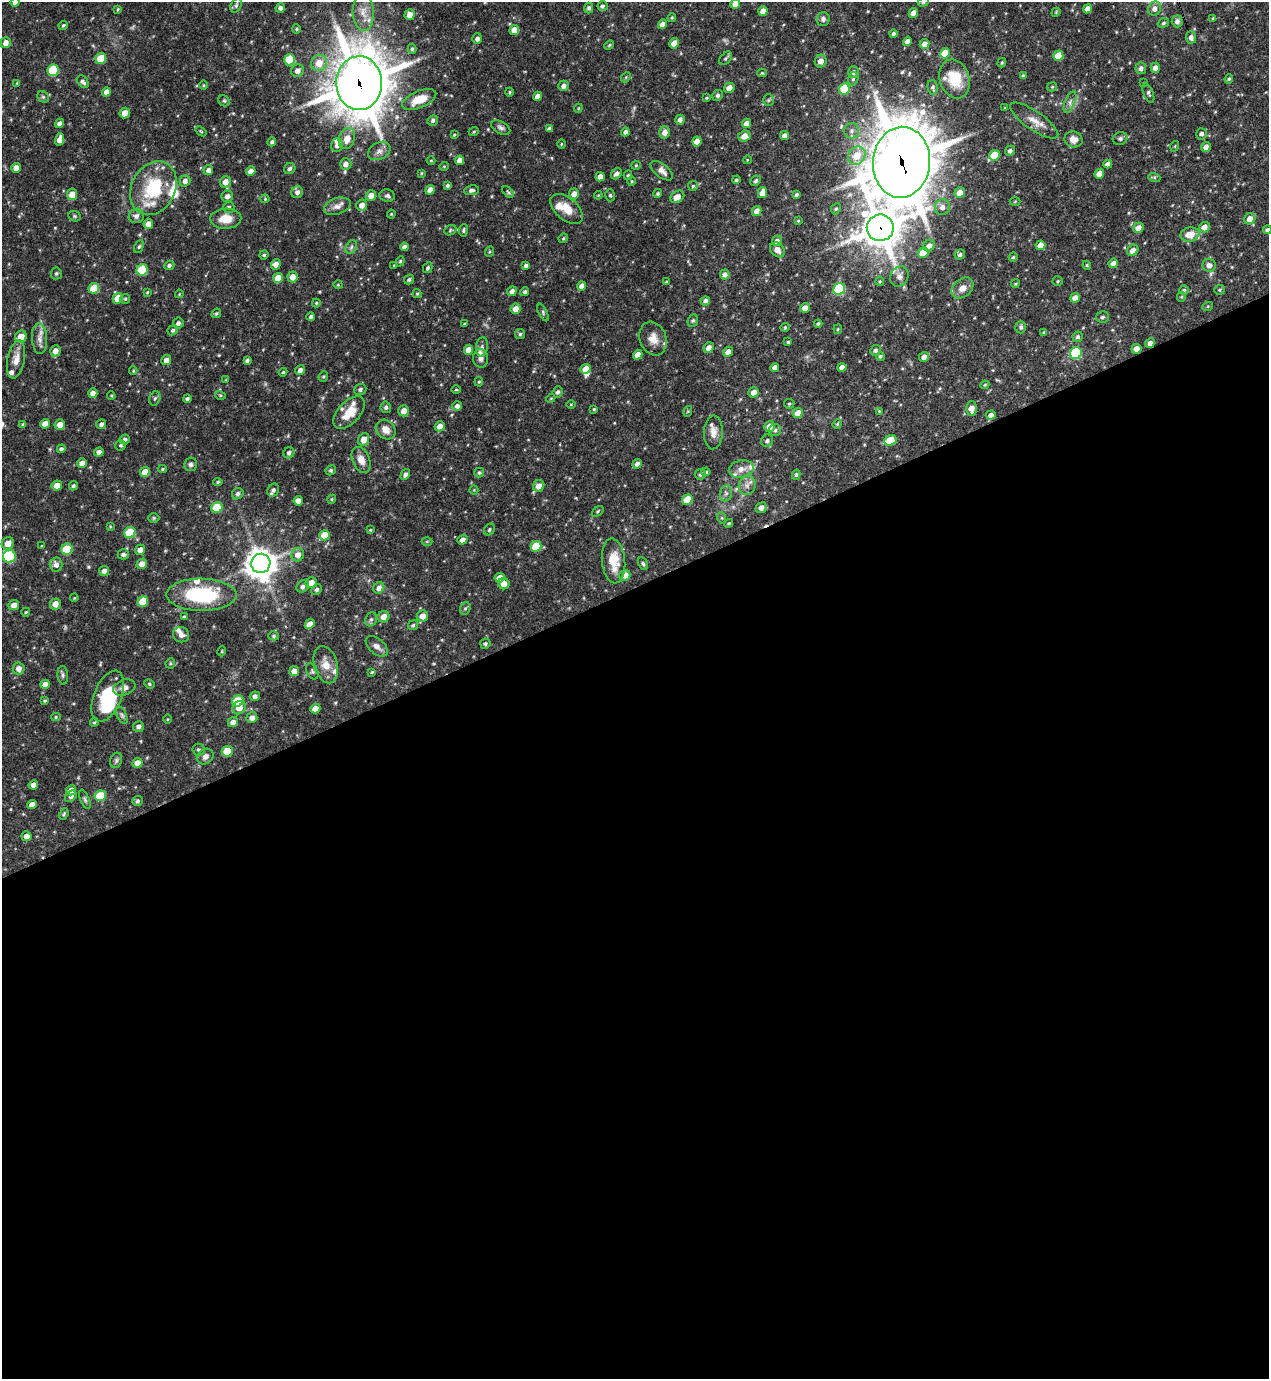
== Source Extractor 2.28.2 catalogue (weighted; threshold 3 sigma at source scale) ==
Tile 15 of 4 x 4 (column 3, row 4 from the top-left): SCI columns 2685-3951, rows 1-1377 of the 5496 x 5509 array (HDU 1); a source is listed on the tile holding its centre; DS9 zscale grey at full resolution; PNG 1271 x 1381 px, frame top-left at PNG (2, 2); each listed source drawn as its Kron ellipse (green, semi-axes under 4 px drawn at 4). Shown black and unused: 57% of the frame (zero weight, under 3 of 4 exposures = <1% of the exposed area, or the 3 px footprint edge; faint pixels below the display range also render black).
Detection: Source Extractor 2.28.2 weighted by HDU 2 'WHT'; one run over the whole footprint, this tile lists its part. Background 0.0746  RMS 0.0037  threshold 0.0164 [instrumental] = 3 sigma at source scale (4.5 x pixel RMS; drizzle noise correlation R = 1.50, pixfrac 1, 0.05/0.05 arcsec/px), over >= 5 px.
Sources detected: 448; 2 inside a brighter object's white glare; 2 cosmic-ray / hot-pixel residue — neither listed nor drawn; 18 inside a brighter listed object's ellipse — not listed separately; the other 426 listed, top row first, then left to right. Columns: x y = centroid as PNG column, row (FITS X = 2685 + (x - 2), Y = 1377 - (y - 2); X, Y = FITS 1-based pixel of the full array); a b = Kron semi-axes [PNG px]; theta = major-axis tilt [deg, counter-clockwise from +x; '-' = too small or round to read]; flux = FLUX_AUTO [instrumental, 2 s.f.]
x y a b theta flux
15 2 4 4 - 1.6
923 2 6 4 23 0.54
735 4 5 4 - 3.1
236 6 7 5 63 0.77
602 6 5 5 - 0.77
280 8 5 4 - 1.1
589 8 5 4 - 0.77
118 9 4 4 - 0.4
1088 9 5 4 - 2.2
1154 9 7 6 - 1.9
763 11 5 4 - 2.9
363 12 19 10 -86 4.6
1056 12 5 3 - 0.32
913 13 5 4 - 2.3
410 15 5 5 - 2.9
672 18 4 3 - 0.4
1213 18 4 3 - 0.34
823 19 7 6 - 1.3
1177 21 6 5 - 1.4
1163 23 6 4 19 0.65
662 24 5 4 - 2.4
63 25 5 4 - 0.5
296 29 4 4 - 0.47
514 30 5 4 - 3.1
893 34 4 4 - 0.86
1191 37 6 5 - 1.3
477 39 5 5 - 1.3
907 41 5 4 - 1.5
6 43 5 5 - 2.4
674 43 5 4 - 2.7
925 44 5 4 - 2.6
609 45 5 3 - 0.39
412 49 5 4 - 0.62
945 53 5 5 - 6.9
1058 56 5 5 - 8.1
726 58 8 5 47 0.73
101 59 5 5 - 9.7
289 60 6 5 - 11
821 61 6 6 - 2.6
319 63 8 7 - 4.7
1002 63 5 4 - 0.42
1141 68 6 5 - 1.3
1155 68 5 4 - 2.3
53 70 6 5 - 20
297 71 6 6 - 1.8
853 72 6 5 - 1.1
762 73 4 4 - 0.35
1023 76 4 4 - 0.82
626 77 5 4 - 0.5
853 79 7 5 72 0.81
955 79 20 15 -72 10
1229 79 5 4 - 0.47
83 82 7 5 -54 1.1
17 83 4 3 - 0.33
359 83 27 23 -89 1400
1144 83 4 3 - 0.28
204 85 4 3 - 0.34
563 86 5 5 - 1.5
933 87 7 5 -80 0.8
1052 87 5 4 - 0.5
729 88 5 5 - 2.6
844 89 6 5 - 14
106 92 4 4 - 2.2
509 92 4 4 - 0.44
1148 93 10 5 -69 0.88
717 95 5 5 - 0.87
538 96 4 4 - 2.3
43 97 6 5 - 0.64
706 98 4 3 - 0.35
419 99 18 8 23 7.4
768 100 5 5 - 0.55
224 101 6 5 - 0.59
1070 102 11 5 68 1.4
578 108 4 4 - 0.35
1005 108 4 3 - 0.42
125 113 5 5 - 3
433 120 5 5 - 0.87
680 120 5 4 - 1.5
1034 121 28 9 -34 4.3
59 123 5 4 - 1.4
746 123 5 4 - 2.3
501 127 10 6 -29 1.1
549 129 4 4 - 1
201 131 6 3 -37 0.38
474 131 5 3 - 0.35
851 131 7 7 - 1.4
625 132 4 4 - 1.1
664 132 6 5 - 2.2
1201 134 5 5 - 1.1
454 135 4 4 - 0.36
785 135 4 4 - 1.7
744 136 6 5 - 2.7
347 138 11 8 71 3.9
1120 138 7 6 - 0.88
60 139 6 4 76 2.9
1073 139 9 8 - 2.9
697 141 5 4 - 3
272 142 4 4 - 0.86
561 144 4 3 - 0.3
337 145 7 6 - 1.8
1175 146 5 3 - 0.31
1206 147 5 4 - 1.8
379 151 12 8 28 2.1
1010 151 5 4 - 1
994 155 5 5 - 9.3
857 156 10 8 49 5.7
431 160 4 3 - 0.3
459 160 5 4 - 2.4
747 160 4 3 - 0.26
901 162 35 28 86 1800
346 164 6 5 - 2.1
1108 164 4 4 - 2.2
636 165 5 4 - 0.42
444 166 5 4 - 0.41
16 168 5 4 - 2.7
290 169 6 5 - 0.86
208 170 5 4 - 1.4
251 171 5 4 - 2.5
662 171 13 6 -38 1.9
421 173 4 3 - 0.32
616 174 6 4 49 1.3
1099 174 5 4 - 3.4
628 175 5 3 - 0.48
600 177 5 4 - 2.6
1154 177 6 4 -18 0.49
736 180 4 4 - 0.62
185 181 5 5 - 1.7
632 181 5 3 - 0.35
756 181 5 5 - 0.81
225 182 6 5 - 2.7
447 185 4 3 - 0.67
693 186 5 5 - 0.56
153 188 28 22 62 21
430 190 5 4 - 2.3
471 190 7 5 9 0.95
297 192 6 5 - 1.3
508 192 7 4 -45 0.55
658 193 4 4 - 0.58
762 193 5 4 - 2.9
960 193 5 5 - 2.9
72 194 6 5 - 3.6
574 194 5 5 - 2.4
371 195 5 5 - 2.6
598 195 4 4 - 0.34
610 195 6 4 -74 0.56
796 195 4 3 - 0.79
227 196 6 5 - 1.6
387 196 8 6 -8 0.95
677 197 7 5 34 2.5
265 199 4 4 - 0.36
1015 201 5 3 - 0.32
362 205 5 5 - 2.2
337 206 14 8 19 2.1
229 207 5 5 - 0.76
942 207 8 7 - 1.9
567 209 19 11 -41 5.3
836 209 6 4 66 0.55
757 211 5 4 - 2.4
391 214 4 4 - 0.33
75 216 6 5 - 0.51
136 216 7 7 - 1.4
226 219 15 10 2 5
1250 219 6 5 - 2.7
798 221 4 3 - 0.37
148 224 5 4 - 2.2
1204 227 5 5 - 2.5
880 228 13 13 - 830
1138 228 5 5 - 2.6
450 230 6 5 - 0.59
463 230 6 4 87 0.66
1267 230 4 4 - 0.86
1190 234 9 7 11 6
563 238 5 4 - 0.42
777 241 5 5 - 1.4
1040 245 5 5 - 3
929 246 6 5 - 2.3
139 247 6 4 61 0.56
351 247 7 5 60 0.89
404 247 4 4 - 1.3
777 250 8 6 -44 2.2
1133 250 6 5 - 2.2
489 252 5 3 - 0.4
923 253 5 5 - 5.6
264 255 4 4 - 0.56
960 255 5 5 - 0.91
1013 257 4 4 - 0.48
400 261 5 4 - 0.49
1113 263 5 4 - 1.8
276 264 5 4 - 2.2
169 265 5 4 - 0.85
394 265 4 3 - 0.32
526 265 4 3 - 0.94
1087 265 4 4 - 0.4
1209 265 6 6 - 2
428 268 5 4 - 0.71
142 270 6 5 - 16
56 273 6 5 - 0.75
725 274 5 5 - 1.5
899 276 10 8 61 2
293 277 5 5 - 2.7
278 278 5 5 - 4.2
409 280 5 4 - 0.72
880 281 4 4 - 0.44
1058 281 5 4 - 0.46
666 282 3 3 - 0.35
1015 284 4 3 - 0.38
338 285 4 3 - 0.29
582 286 4 4 - 2.4
94 288 5 5 - 7.8
962 288 12 9 41 3
839 289 6 5 - 27
1184 290 5 5 - 0.58
1220 290 5 4 - 0.53
512 291 5 4 - 1.4
147 292 4 3 - 0.32
525 292 5 4 - 0.84
179 294 4 3 - 0.31
417 294 4 4 - 0.47
1181 297 5 4 - 0.44
118 298 5 5 - 5.7
1075 298 5 4 - 2.7
125 299 5 5 - 0.53
705 301 5 4 - 1.1
316 303 4 4 - 0.38
1208 306 5 3 - 0.36
805 308 5 4 - 2.5
515 309 5 5 - 2.6
543 312 9 4 -65 0.68
216 313 5 4 - 0.53
311 317 4 3 - 0.86
1103 317 6 5 - 0.87
693 321 6 5 - 0.59
178 323 5 5 - 1.1
464 324 3 3 - 0.41
818 324 4 3 - 0.54
785 327 4 4 - 0.41
1021 327 6 5 - 0.9
838 329 5 4 - 0.41
173 330 5 4 - 0.65
1044 333 4 3 - 0.49
520 334 5 5 - 0.61
21 337 6 5 - 3.8
1078 337 5 5 - 0.87
39 338 15 7 -86 2.6
653 339 17 13 -71 3.8
788 342 3 3 - 0.48
1150 343 5 4 - 1.6
482 347 9 6 82 1.2
709 347 5 5 - 1.9
1136 349 5 4 - 2.7
468 350 5 4 - 2.7
875 350 5 5 - 0.94
55 351 5 5 - 2.4
728 352 5 4 - 2
1076 353 6 5 - 30
638 355 5 4 - 3.2
880 356 4 4 - 0.65
924 357 5 4 - 1.6
481 358 9 7 -88 1.6
16 359 19 8 79 3.7
166 360 5 4 - 2.3
247 360 4 3 - 0.84
775 367 4 4 - 1.6
842 367 4 4 - 2.1
586 369 5 4 - 3.6
300 370 5 4 - 1.4
133 371 4 3 - 0.35
283 372 4 4 - 0.42
323 376 5 4 - 0.5
226 380 4 4 - 0.3
479 382 5 4 - 0.43
985 385 4 4 - 0.38
360 389 6 5 - 0.8
456 390 5 3 - 0.35
558 392 6 5 - 1
754 392 5 5 - 2.4
93 393 5 4 - 2
220 395 5 3 - 0.41
111 396 4 3 - 0.38
155 398 7 5 73 0.81
551 398 4 3 - 0.34
187 399 4 3 - 0.82
571 404 5 3 - 0.32
789 404 5 5 - 0.48
457 406 5 5 - 1.4
386 407 5 5 - 0.87
594 409 3 3 - 0.4
971 409 7 5 -90 3.1
404 411 6 5 - 2.6
688 411 5 3 - 0.36
879 411 4 4 - 0.33
349 413 20 11 47 6.1
798 413 5 5 - 3.8
991 415 5 4 - 1.8
23 424 4 4 - 0.47
45 424 5 4 - 3
60 424 5 5 - 2.7
101 424 5 5 - 1.2
837 424 5 4 - 0.44
440 426 5 5 - 2.7
770 426 5 5 - 3.1
386 429 11 9 -45 3
775 430 6 6 - 0.97
713 432 17 9 87 2.9
125 439 5 5 - 1.1
364 439 6 5 - 3.4
890 440 6 5 - 8.8
767 441 6 6 - 0.93
120 445 5 5 - 0.66
61 449 4 4 - 0.79
99 452 5 4 - 1.4
289 453 6 5 - 1
361 460 13 8 -67 3.2
82 463 5 5 - 2.4
191 464 7 6 - 0.98
637 464 5 4 - 1.4
162 469 4 4 - 0.39
741 469 12 8 12 2.8
331 470 5 4 - 0.66
145 472 5 4 - 3.8
706 472 5 3 - 0.55
479 473 5 4 - 0.66
405 474 6 4 59 1
700 474 5 5 - 0.79
796 475 5 4 - 0.54
218 482 4 4 - 0.55
57 485 5 5 - 2.7
747 485 10 8 74 2
73 486 5 4 - 0.65
539 486 6 5 - 2.7
273 490 7 5 60 0.85
474 490 4 4 - 0.35
726 493 8 6 75 1
238 494 6 5 - 0.98
332 499 4 3 - 0.35
687 500 5 5 - 9
298 501 5 4 - 2.6
217 507 5 5 - 14
761 508 5 5 - 1.8
598 511 6 4 39 0.52
154 518 6 5 - 0.52
722 518 6 3 -71 0.44
728 523 5 3 - 0.4
110 526 4 3 - 0.31
370 530 4 3 - 0.33
489 530 6 5 - 0.55
130 533 6 5 - 14
324 535 5 5 - 5.9
462 540 5 4 - 1.7
427 541 5 3 - 0.36
8 543 6 6 - 2.9
41 546 4 3 - 0.35
536 546 5 5 - 11
67 549 6 5 - 15
140 550 5 5 - 2.6
123 554 6 5 - 1.1
298 555 7 6 - 2.6
9 556 6 6 - 27
613 561 22 11 -84 7.4
261 563 10 9 - 500
56 564 7 6 - 1.9
142 564 5 5 - 2.8
643 564 7 4 -62 0.67
104 571 5 5 - 1.4
625 575 5 5 - 3.1
500 578 5 5 - 4
311 583 6 5 - 3.3
504 584 6 5 - 2.8
303 586 7 5 43 1.4
379 588 6 5 - 1.8
317 589 6 5 - 0.84
201 595 35 16 0 30
74 598 4 3 - 0.3
143 601 5 5 - 8.7
55 604 6 5 - 2.8
14 605 5 5 - 2.4
465 608 6 5 - 0.68
26 612 4 4 - 0.4
422 616 6 5 - 2.8
184 617 3 3 - 0.44
383 617 6 5 - 2.4
371 619 7 5 67 0.83
310 624 5 4 - 2.6
413 625 5 4 - 0.55
181 635 8 7 - 1.6
274 636 5 4 - 0.58
485 644 5 5 - 0.73
377 646 13 7 -40 2
222 651 5 3 - 0.3
170 663 5 4 - 0.44
326 665 19 11 -74 4.6
19 669 6 6 - 2.2
294 671 5 5 - 2.9
312 671 8 5 -65 0.72
372 672 4 3 - 0.4
63 675 9 5 -86 0.87
45 684 5 4 - 2.3
149 684 5 4 - 0.46
124 687 11 7 20 2.1
108 696 27 13 68 19
255 696 5 4 - 1.2
45 701 4 3 - 0.45
238 701 6 5 - 13
239 708 7 6 - 3.8
315 709 5 4 - 3
122 715 9 4 -65 0.76
56 717 5 4 - 0.49
252 718 5 5 - 1.8
168 719 4 3 - 0.32
94 722 4 3 - 0.42
233 722 5 5 - 1.9
138 727 5 5 - 1.2
198 750 6 6 - 0.82
227 751 5 5 - 8.6
205 756 8 7 - 1.8
116 760 8 6 71 0.83
137 763 5 5 - 2.5
33 785 5 4 - 2.2
71 790 5 5 - 2.9
71 796 6 5 - 1
100 796 5 5 - 13
85 799 10 4 -67 0.77
137 801 5 5 - 0.69
32 804 5 4 - 2.1
64 814 6 4 67 0.5
26 836 5 5 - 1.9
Overlapping masked pixels (flux is a lower limit): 5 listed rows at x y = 359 83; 901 162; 880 228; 1150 343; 709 347
Isophote crosses this tile's border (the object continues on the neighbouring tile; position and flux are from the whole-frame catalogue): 4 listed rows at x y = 15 2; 923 2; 735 4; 1267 230